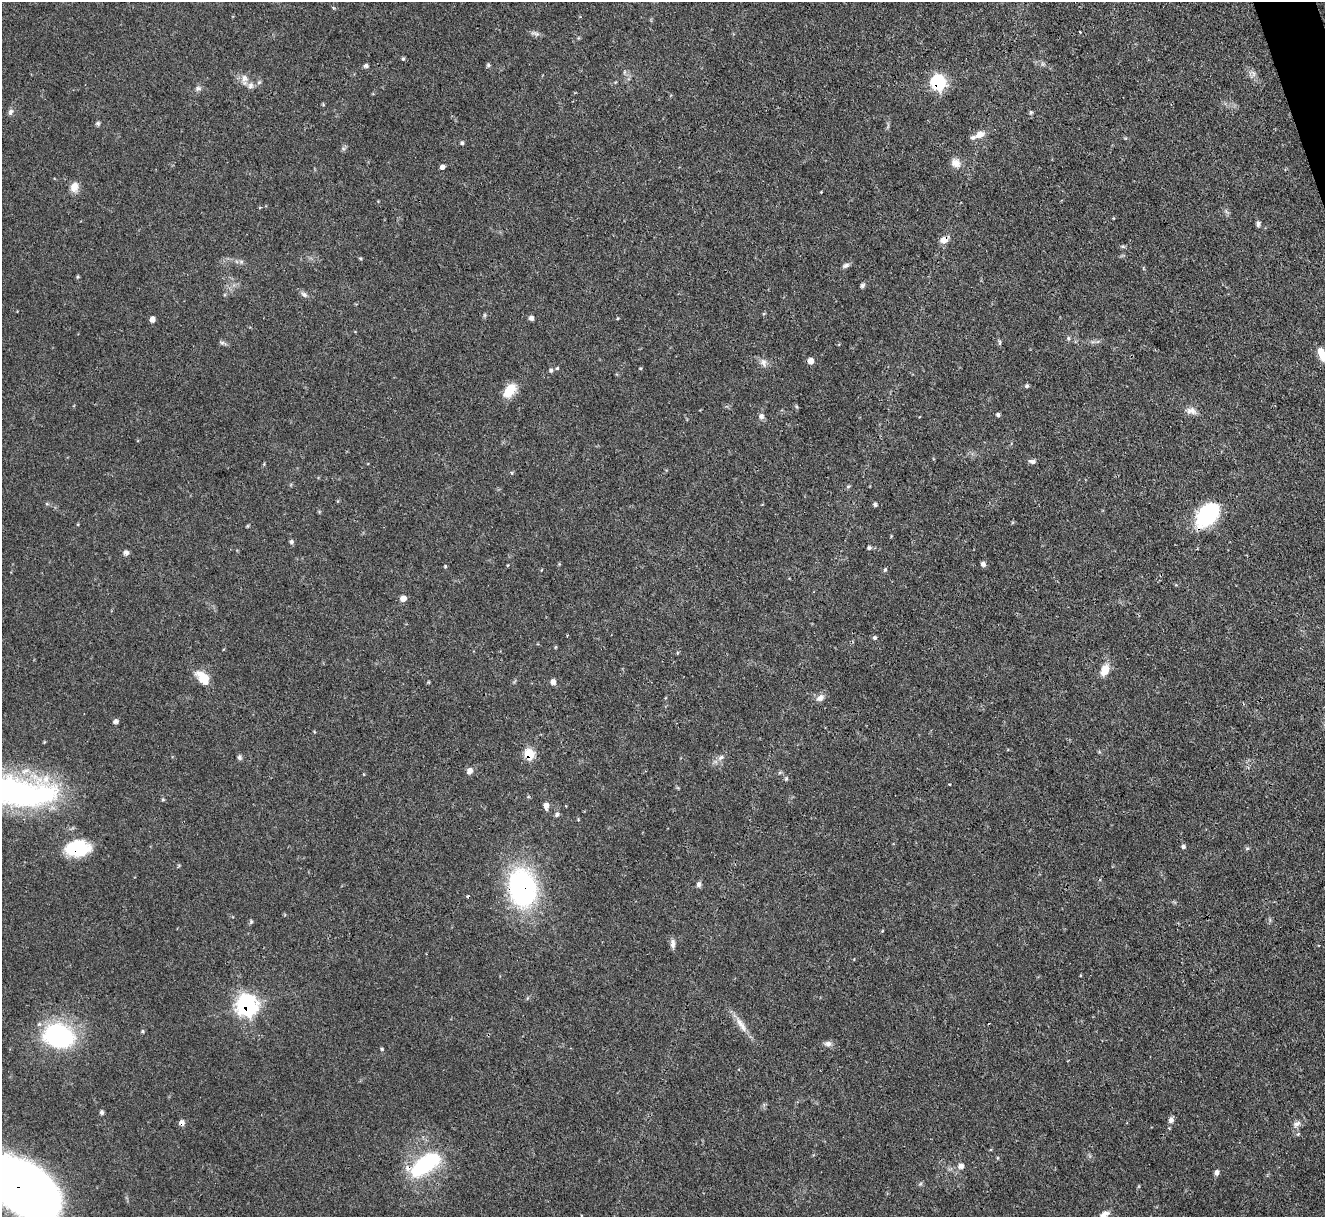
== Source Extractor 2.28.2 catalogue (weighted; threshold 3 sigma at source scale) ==
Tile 10 of 4 x 4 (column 2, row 3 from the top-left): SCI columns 1324-2646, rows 1488-2702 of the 5294 x 5277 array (HDU 1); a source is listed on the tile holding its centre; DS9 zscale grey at full resolution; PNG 1327 x 1219 px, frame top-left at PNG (2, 2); no overlay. Shown black and unused: <1% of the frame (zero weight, under 3 of 4 exposures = <1% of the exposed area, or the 3 px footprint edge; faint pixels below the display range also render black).
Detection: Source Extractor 2.28.2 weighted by HDU 2 'WHT'; one run over the whole footprint, this tile lists its part. Background 0.0874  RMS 0.0043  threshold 0.0193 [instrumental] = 3 sigma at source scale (4.5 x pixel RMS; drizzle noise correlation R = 1.50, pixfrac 1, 0.05/0.05 arcsec/px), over >= 5 px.
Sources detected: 96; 1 inside a brighter object's white glare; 2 cosmic-ray / hot-pixel residue — not listed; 2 inside a brighter listed object's ellipse — not listed separately; the other 91 listed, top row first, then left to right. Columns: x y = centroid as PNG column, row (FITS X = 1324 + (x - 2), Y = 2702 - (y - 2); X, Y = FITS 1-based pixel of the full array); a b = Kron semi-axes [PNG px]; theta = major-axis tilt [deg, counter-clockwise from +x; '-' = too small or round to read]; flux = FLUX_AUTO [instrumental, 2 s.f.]
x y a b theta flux
535 33 17 3 -9 1.2
403 59 4 4 - 0.55
488 65 5 4 - 0.69
366 66 5 5 - 0.99
1253 74 7 4 72 1.1
244 78 10 9 - 2.6
259 82 6 5 - 0.73
938 82 7 7 - 66
250 86 9 7 48 1.7
198 88 8 7 - 1.2
10 112 9 6 68 1.3
1031 112 6 5 - 0.79
98 123 6 5 - 0.82
980 134 12 8 26 3.6
462 143 4 4 - 0.81
955 163 12 10 -32 3.4
442 167 5 4 - 1.5
74 187 11 9 78 3.9
1258 224 7 5 74 1.1
944 240 11 8 19 3.1
1123 246 6 4 -2 0.66
241 261 7 4 -19 0.81
846 265 9 6 31 1.3
77 277 5 3 - 0.47
862 285 6 5 - 0.84
304 294 10 6 -37 1.4
531 318 5 5 - 1.6
152 319 6 5 - 2.1
1068 338 5 5 - 0.71
999 342 8 4 82 0.68
222 343 7 4 0 0.82
1322 355 16 8 -65 6.5
810 361 7 6 - 2.4
763 363 13 8 -68 2.2
557 368 5 4 - 0.51
551 370 6 5 - 0.78
1027 386 5 4 - 0.76
510 390 17 10 52 8.3
1191 411 15 8 -15 2.8
998 415 5 4 - 0.84
761 416 7 7 - 1.6
1032 461 9 5 -14 1.2
512 473 5 3 - 0.4
848 486 6 4 2 0.52
875 505 5 4 - 0.74
1206 517 38 17 34 24
291 542 6 6 - 0.85
869 548 5 5 - 0.78
126 553 6 6 - 1.5
983 564 6 5 - 1.4
445 566 4 3 - 0.43
885 570 6 4 63 0.6
403 598 5 5 - 3.4
874 638 5 5 - 0.71
1105 670 15 9 65 5
203 678 21 11 -46 7.3
553 682 6 6 - 2
820 698 12 8 34 2.2
116 721 6 5 - 1.1
529 754 6 6 - 19
239 757 6 6 - 0.92
721 757 10 5 34 1.7
469 771 7 6 - 2.6
786 779 6 5 - 0.63
949 784 3 2 - 0.34
12 791 125 32 -8 150
163 800 5 3 - 0.5
546 806 8 5 -84 2.1
557 815 7 5 47 0.92
1183 846 6 5 - 0.91
78 848 22 15 6 26
699 884 7 6 - 1.3
522 888 47 32 -80 65
251 922 6 5 - 0.66
673 944 12 6 -90 1.9
247 1005 9 9 - 150
741 1025 27 8 -57 4.8
143 1031 5 4 - 0.51
58 1035 33 25 -19 52
828 1044 9 7 21 1.7
382 1049 4 4 - 0.46
102 1112 6 5 - 0.97
1171 1120 8 7 - 1.6
182 1123 7 6 - 1.7
1297 1124 13 8 38 2.1
425 1164 41 18 36 35
961 1166 7 6 - 2.1
1217 1172 7 5 83 1.4
920 1184 6 4 44 0.64
22 1187 68 36 -33 450
1104 1214 12 7 28 2.4
Overlapping masked pixels (flux is a lower limit): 10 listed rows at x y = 938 82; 944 240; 1206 517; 529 754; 78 848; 522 888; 247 1005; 182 1123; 425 1164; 22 1187
Isophote crosses this tile's border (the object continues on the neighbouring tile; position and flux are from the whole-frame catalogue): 4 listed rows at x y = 1322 355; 12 791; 22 1187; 1104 1214